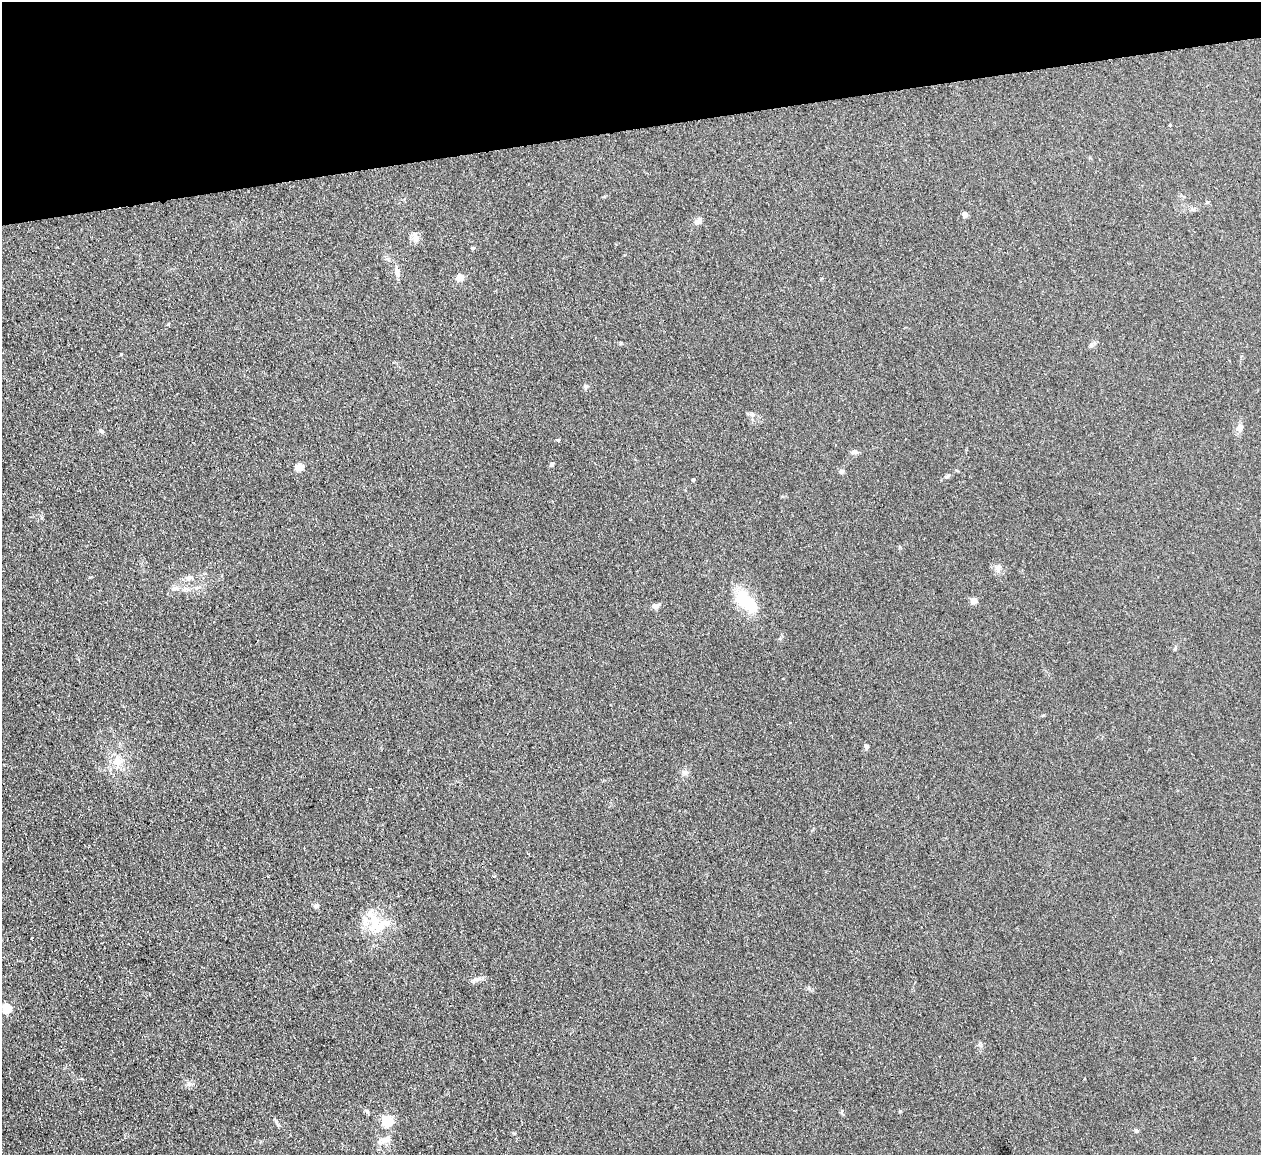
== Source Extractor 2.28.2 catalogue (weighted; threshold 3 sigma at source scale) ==
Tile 3 of 4 x 4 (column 3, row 1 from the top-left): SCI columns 2576-3834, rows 3619-4771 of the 5150 x 5049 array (HDU 1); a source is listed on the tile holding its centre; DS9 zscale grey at full resolution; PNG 1263 x 1157 px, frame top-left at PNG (2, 2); no overlay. Shown black and unused: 11% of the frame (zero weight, under 2 of 3 exposures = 3% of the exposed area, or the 3 px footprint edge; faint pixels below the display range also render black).
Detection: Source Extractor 2.28.2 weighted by HDU 2 'WHT'; one run over the whole footprint, this tile lists its part. Background 0.13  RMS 0.012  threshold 0.0544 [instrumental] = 3 sigma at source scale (4.5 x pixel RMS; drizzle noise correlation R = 1.50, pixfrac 1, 0.05/0.05 arcsec/px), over >= 5 px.
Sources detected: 44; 1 inside a brighter object's white glare — not listed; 2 inside a brighter listed object's ellipse — not listed separately; the other 41 listed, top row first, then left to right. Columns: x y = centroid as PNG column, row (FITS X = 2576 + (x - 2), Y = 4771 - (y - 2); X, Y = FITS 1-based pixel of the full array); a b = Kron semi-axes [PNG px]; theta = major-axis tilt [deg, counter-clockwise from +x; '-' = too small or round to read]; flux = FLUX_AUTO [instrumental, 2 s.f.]
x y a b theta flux
965 215 6 5 - 3.6
698 221 10 6 37 5.7
416 237 14 8 -75 6.4
473 248 5 4 - 1.5
397 271 18 6 -82 5.9
460 277 5 5 - 22
1091 345 6 5 - 2.2
121 354 4 3 - 1
586 387 7 6 - 2.2
753 414 6 4 72 1.9
1240 427 9 7 81 7
101 431 7 5 -28 2.1
558 440 4 4 - 1.5
855 452 10 6 11 3.5
552 464 6 4 31 1.7
299 467 5 5 - 32
841 471 7 6 - 2.8
948 476 10 4 42 2.3
693 480 3 3 - 1.8
998 568 11 6 67 4.3
189 578 12 6 4 4.5
176 588 12 5 5 4.5
974 600 4 4 - 15
748 603 31 14 -43 50
656 605 10 6 3 4.6
790 723 3 3 - 3.7
866 746 7 5 -77 2.7
118 761 13 10 8 11
684 772 9 6 -26 3.5
370 788 3 2 - 1.7
494 876 3 2 - 2.1
316 906 7 5 22 2.3
374 921 35 15 -70 33
32 938 3 3 - 3.9
473 981 6 6 - 2.5
7 1008 5 5 - 53
367 1111 6 4 -72 1.6
900 1111 4 3 - 1.2
387 1120 6 5 - 100
1136 1130 6 4 -41 1.7
387 1138 11 8 23 7
Unlisted compact peaks at least as high as the median listed source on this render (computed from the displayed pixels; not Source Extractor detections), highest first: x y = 276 1121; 189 1084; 809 988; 168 324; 514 1133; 900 547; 90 577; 1175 649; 980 1043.